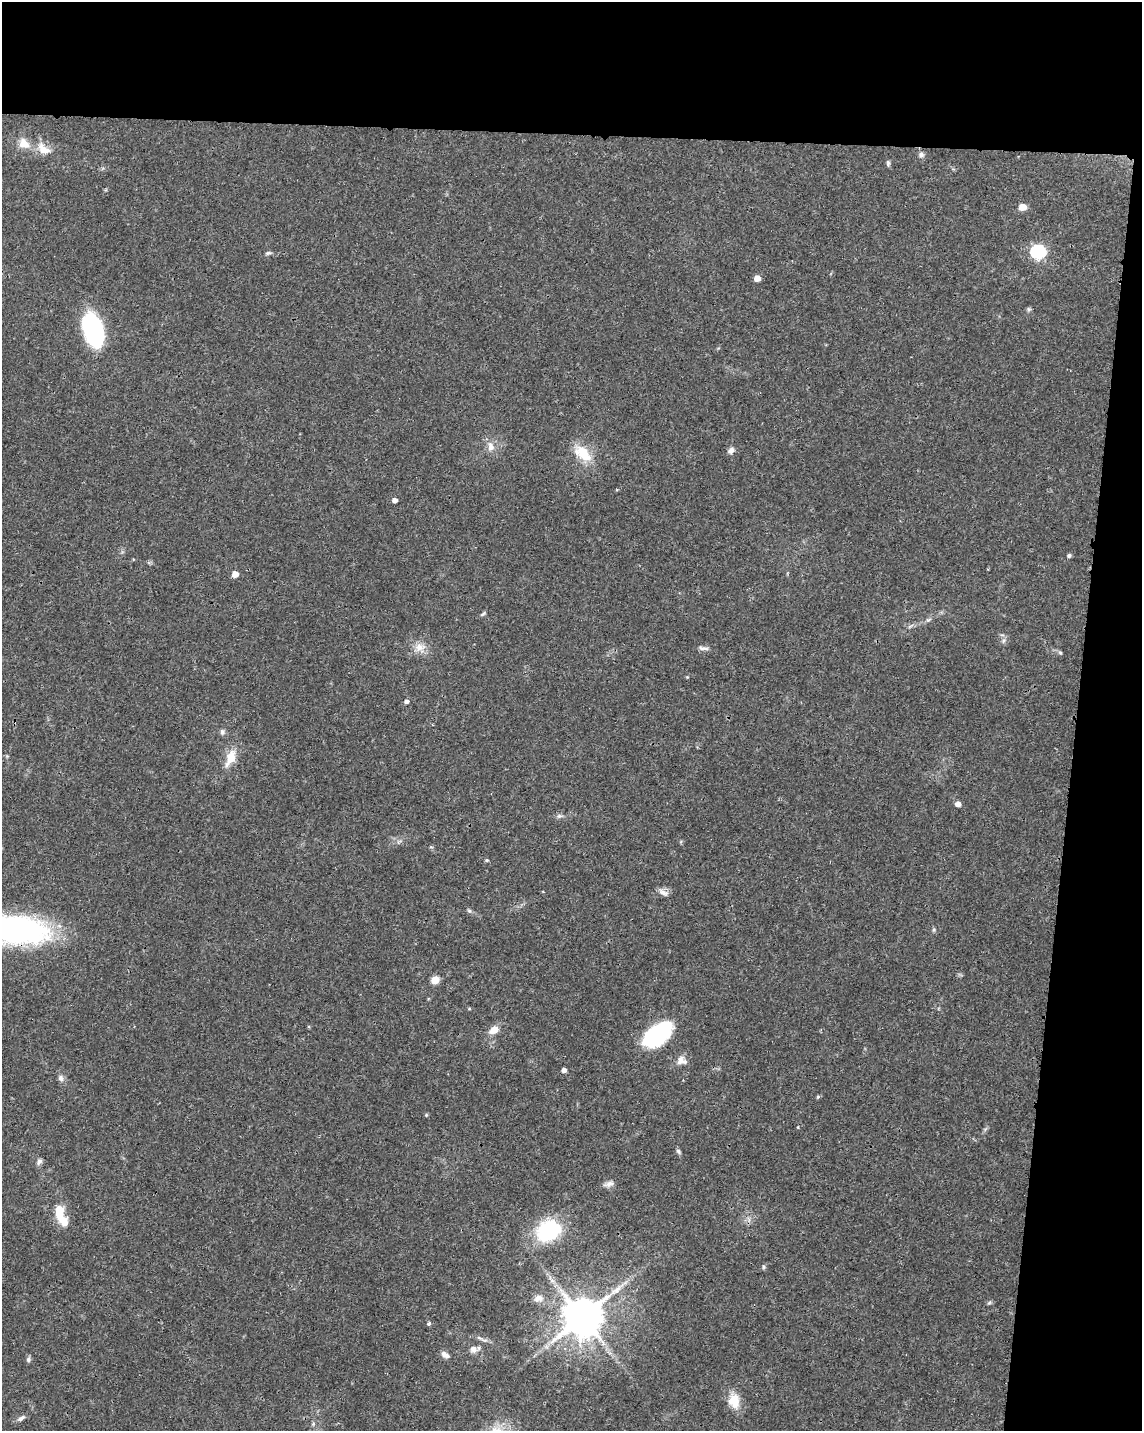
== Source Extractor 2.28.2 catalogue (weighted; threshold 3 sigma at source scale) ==
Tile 4 of 4 x 3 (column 4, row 1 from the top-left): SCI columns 3425-4564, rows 3090-4518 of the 4572 x 4802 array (HDU 1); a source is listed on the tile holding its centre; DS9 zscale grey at full resolution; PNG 1144 x 1433 px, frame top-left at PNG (2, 2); no overlay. Shown black and unused: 15% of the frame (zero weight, under 3 of 4 exposures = <1% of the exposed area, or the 3 px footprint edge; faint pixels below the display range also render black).
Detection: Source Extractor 2.28.2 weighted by HDU 2 'WHT'; one run over the whole footprint, this tile lists its part. Background 0.0366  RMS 0.0033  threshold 0.015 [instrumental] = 3 sigma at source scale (4.5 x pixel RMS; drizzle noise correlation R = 1.50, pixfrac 1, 0.0396/0.0396 arcsec/px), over >= 5 px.
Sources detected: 60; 1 inside a brighter object's white glare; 1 long thin detection or spike segment (spike, bleed or trail) — not listed; the other 58 listed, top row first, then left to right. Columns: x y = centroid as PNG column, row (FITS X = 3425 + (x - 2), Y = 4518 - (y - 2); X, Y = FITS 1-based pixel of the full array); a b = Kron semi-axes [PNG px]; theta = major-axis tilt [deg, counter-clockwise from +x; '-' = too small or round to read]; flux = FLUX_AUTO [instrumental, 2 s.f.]
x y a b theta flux
24 143 18 13 -38 4.5
43 149 18 11 -43 4.9
921 155 7 7 - 1.1
888 163 9 4 -85 0.66
1022 207 5 5 - 5.3
1038 252 7 7 - 56
268 253 9 4 18 0.67
757 278 5 5 - 3.2
1028 309 7 4 -90 0.53
93 330 28 15 -69 58
491 447 13 8 -79 2.6
731 450 8 6 41 1.6
583 453 27 15 -41 8.3
395 500 4 4 - 1.5
1069 556 5 4 - 0.74
235 574 5 5 - 3.5
483 614 9 3 42 0.56
910 626 10 4 29 0.75
1003 641 8 5 46 0.85
420 647 17 11 13 3.5
703 648 14 5 -7 1.2
1060 653 6 5 - 0.49
687 677 4 4 - 0.28
406 701 5 4 - 1.2
222 732 8 6 -83 0.9
231 758 19 10 67 6.4
958 804 5 5 - 2.1
559 816 8 6 1 0.89
487 860 5 4 - 0.48
663 892 15 7 -28 1.8
469 911 7 5 -59 0.6
16 930 66 28 -4 89
435 980 5 5 - 8.4
469 1009 5 3 - 0.33
494 1030 11 8 33 3.3
658 1034 32 18 39 34
681 1061 14 11 -2 2.7
564 1070 4 4 - 1.4
61 1078 9 7 -78 1.3
818 1097 5 3 - 0.34
426 1115 5 4 - 0.37
798 1127 4 3 - 0.25
678 1151 8 5 -46 0.69
39 1161 8 6 60 1.1
609 1184 14 7 16 1.6
59 1213 20 10 -87 7.3
548 1231 26 20 32 27
764 1267 6 4 -74 0.53
538 1298 13 9 13 2.3
989 1303 7 4 19 0.53
582 1317 11 10 - 1200
429 1323 5 5 - 0.57
473 1349 10 9 - 1.7
445 1355 10 6 -32 1.8
28 1359 8 6 79 0.79
734 1401 20 14 -79 5.7
21 1418 12 6 34 1.2
313 1424 6 4 47 0.54
Overlapping masked pixels (flux is a lower limit): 1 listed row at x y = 16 930
Isophote crosses this tile's border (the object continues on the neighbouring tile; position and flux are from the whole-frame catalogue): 1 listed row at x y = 16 930